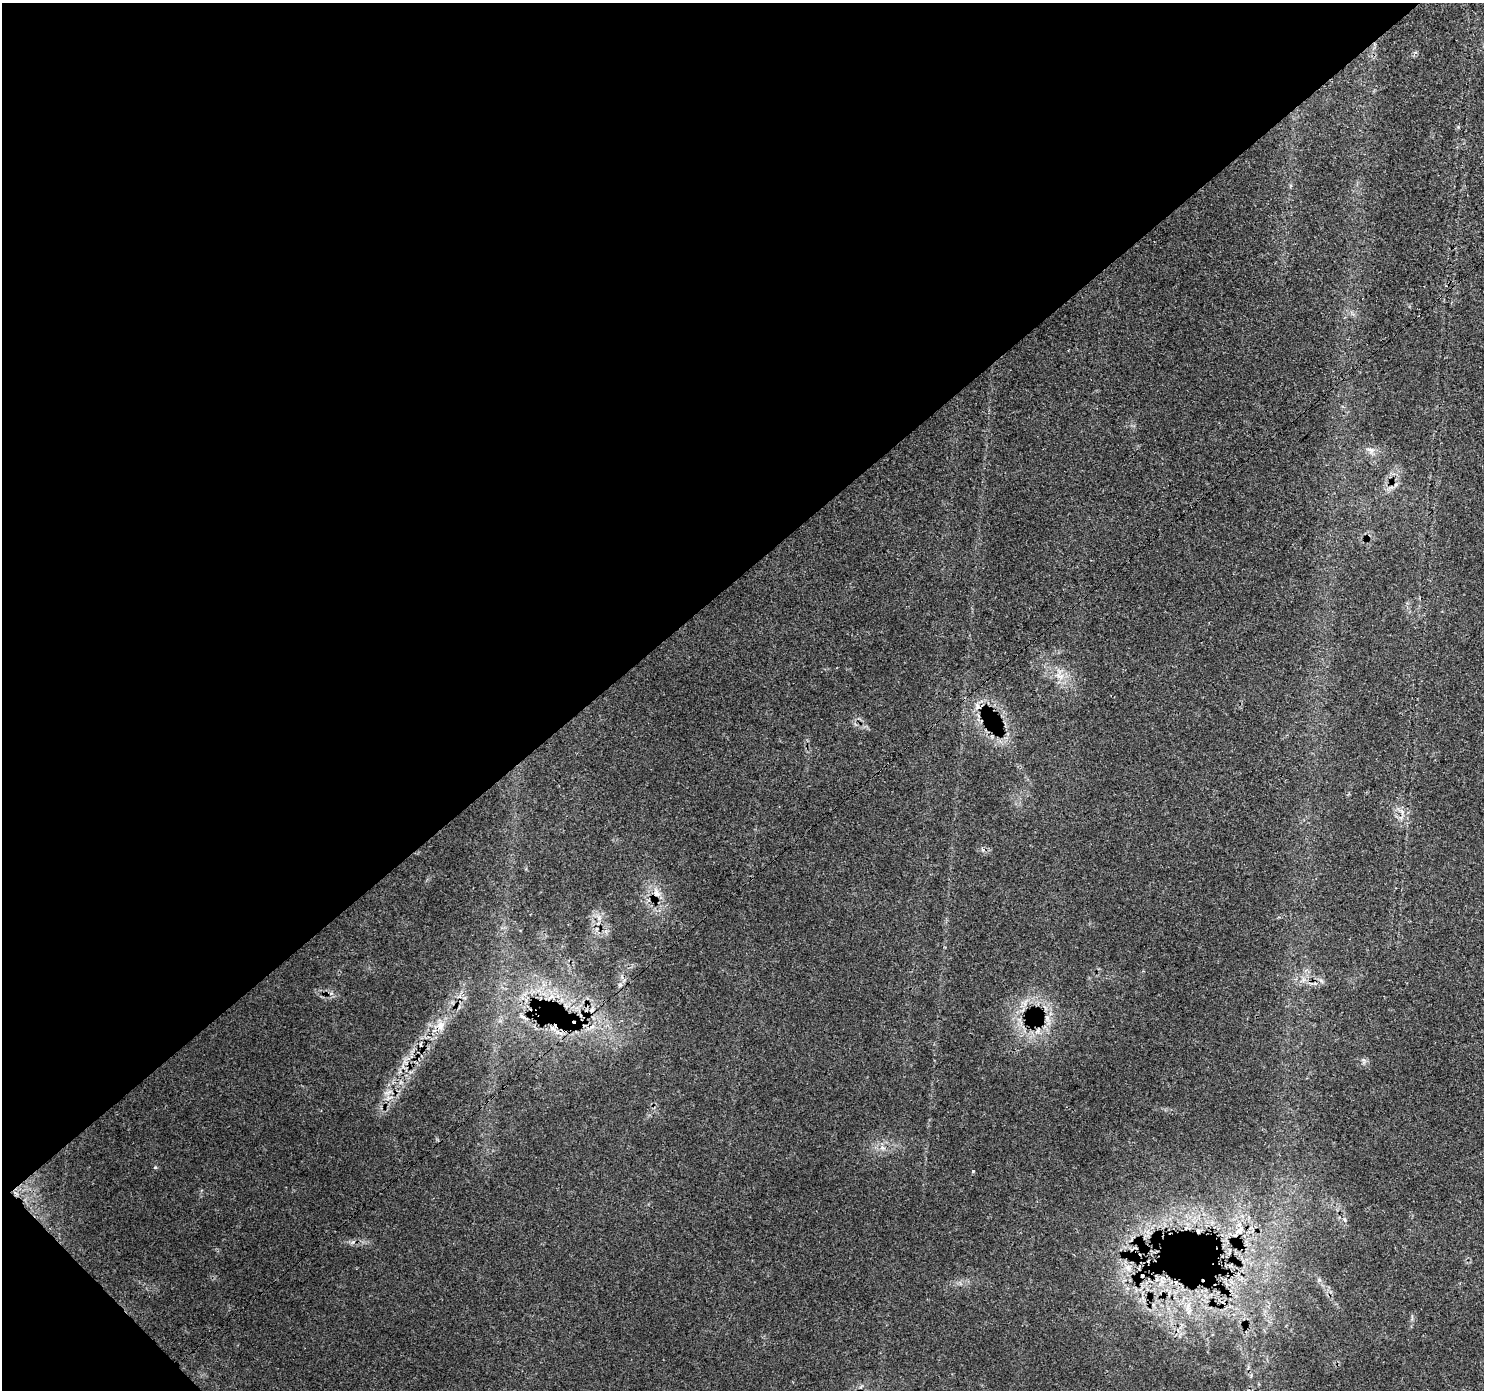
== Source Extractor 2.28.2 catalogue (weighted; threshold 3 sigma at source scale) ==
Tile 5 of 4 x 4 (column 1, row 2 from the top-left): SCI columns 91-1572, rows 3006-4393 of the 6114 x 6074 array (HDU 1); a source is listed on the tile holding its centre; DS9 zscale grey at full resolution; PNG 1486 x 1392 px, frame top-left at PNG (2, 3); no overlay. Shown black and unused: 43% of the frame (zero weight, under 3 of 4 exposures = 8% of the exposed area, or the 3 px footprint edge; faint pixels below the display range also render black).
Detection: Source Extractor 2.28.2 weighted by HDU 2 'WHT'; one run over the whole footprint, this tile lists its part. Background 0.126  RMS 0.0044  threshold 0.0197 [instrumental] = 3 sigma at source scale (4.5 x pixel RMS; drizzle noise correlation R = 1.50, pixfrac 1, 0.0396/0.0396 arcsec/px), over >= 5 px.
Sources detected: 22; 2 cosmic-ray / hot-pixel residue — not listed; the other 20 listed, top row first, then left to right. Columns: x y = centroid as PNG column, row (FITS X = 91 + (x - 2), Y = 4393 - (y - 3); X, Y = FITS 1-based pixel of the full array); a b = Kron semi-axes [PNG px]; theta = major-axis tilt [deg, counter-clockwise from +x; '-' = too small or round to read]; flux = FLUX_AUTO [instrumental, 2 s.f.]
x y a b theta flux
1370 450 13 6 -24 2.3
1060 676 14 8 -10 4.4
977 706 11 7 -78 2.5
656 893 14 10 -67 4.6
620 985 6 4 -71 0.68
551 996 8 6 58 2.3
1025 1003 11 4 68 1.9
523 1017 9 4 -19 1
1047 1018 11 5 -89 2.4
440 1026 14 9 -67 4.1
592 1027 7 4 20 1.2
552 1028 11 6 -38 2.5
1037 1031 8 5 46 1.6
387 1093 11 4 7 1.5
973 1171 3 2 - 0.68
1239 1230 14 8 51 3.6
353 1242 7 4 71 0.77
1128 1267 10 6 -60 2.3
1319 1280 6 4 -19 0.67
1187 1307 12 3 75 1.6
Overlapping masked pixels (flux is a lower limit): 2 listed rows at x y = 656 893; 440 1026
Unlisted compact peaks at least as high as the median listed source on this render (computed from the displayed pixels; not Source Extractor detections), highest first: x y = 155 1168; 1363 1060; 1415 52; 1412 1316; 1279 917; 1345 1220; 526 869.